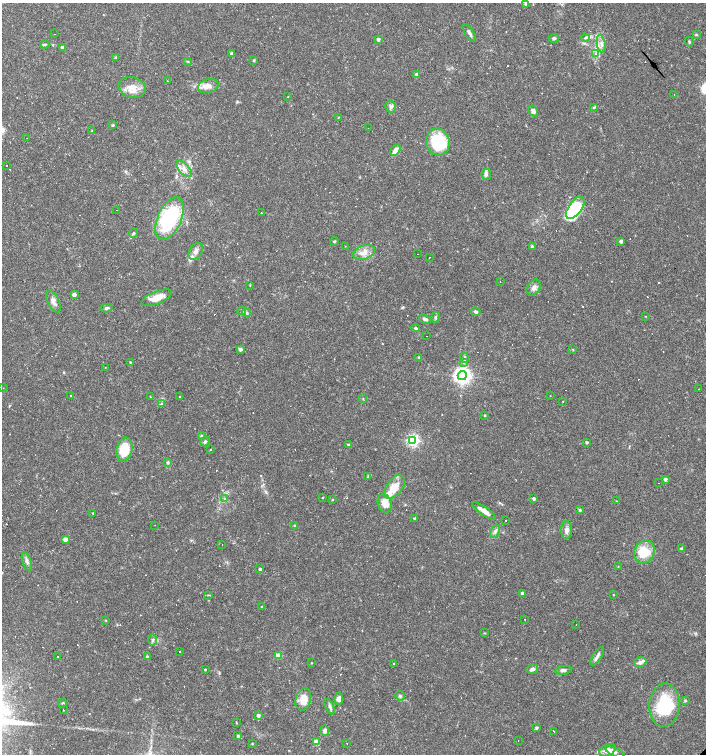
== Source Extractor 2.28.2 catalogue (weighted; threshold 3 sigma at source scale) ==
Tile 11 of 4 x 4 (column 3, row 3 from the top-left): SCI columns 3023-4429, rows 1503-3005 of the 5979 x 6011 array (HDU 1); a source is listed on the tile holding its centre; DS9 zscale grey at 2 x 2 block average (1 PNG px = mean of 2 x 2 image px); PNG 708 x 756 px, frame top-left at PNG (2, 3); each listed source drawn as its Kron ellipse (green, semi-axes under 4 px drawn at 4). Shown black and unused: <1% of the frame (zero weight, under 3 of 4 exposures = <1% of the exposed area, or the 3 px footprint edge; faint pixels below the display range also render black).
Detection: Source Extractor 2.28.2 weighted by HDU 2 'WHT'; one run over the whole footprint, this tile lists its part. Background 0.0165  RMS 0.0016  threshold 0.0072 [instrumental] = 3 sigma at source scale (4.5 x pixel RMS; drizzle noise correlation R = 1.50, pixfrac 1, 0.0396/0.0396 arcsec/px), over >= 5 px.
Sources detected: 236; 70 cosmic-ray / hot-pixel residue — neither listed nor drawn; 11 inside a brighter listed object's ellipse — not listed separately; the other 155 listed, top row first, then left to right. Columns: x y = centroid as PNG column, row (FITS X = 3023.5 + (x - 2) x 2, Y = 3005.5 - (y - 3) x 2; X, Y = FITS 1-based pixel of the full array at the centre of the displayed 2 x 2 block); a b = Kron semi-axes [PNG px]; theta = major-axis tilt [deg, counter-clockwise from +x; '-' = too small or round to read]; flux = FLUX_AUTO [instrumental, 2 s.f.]
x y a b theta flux
525 4 3 3 - 0.35
469 33 10 3 -60 1.2
54 34 2 2 - 0.18
696 35 4 3 - 0.42
554 38 5 3 - 0.68
585 38 4 3 - 0.48
378 39 2 2 - 1.3
689 42 5 3 - 0.38
45 44 4 3 - 0.44
601 44 9 4 -79 1.5
62 47 3 2 - 1.6
232 54 3 2 - 1.1
596 54 3 2 - 0.4
116 57 3 2 - 0.27
254 60 2 2 - 0.55
187 61 4 2 - 0.32
416 74 4 3 - 0.59
167 81 2 2 - 0.41
208 86 10 7 14 2.5
132 87 14 10 -15 4.3
674 95 2 2 - 0.42
288 97 2 2 - 0.24
391 107 6 5 - 1.1
594 107 3 3 - 0.36
533 111 6 4 -59 1.4
338 117 3 2 - 0.26
113 125 4 3 - 0.39
368 128 2 2 - 0.32
92 131 3 3 - 0.23
27 138 2 2 - 0.31
438 142 13 11 -73 24
395 150 6 4 58 2.2
6 166 2 2 - 0.17
184 169 10 5 -47 2.1
486 174 6 5 - 1.1
575 208 13 6 54 34
116 210 2 2 - 1
261 213 2 2 - 0.15
170 219 22 12 66 34
133 233 5 3 - 0.57
334 241 4 3 - 0.38
621 241 2 2 - 1.4
345 246 2 2 - 0.12
532 247 4 3 - 0.53
196 251 9 6 58 1.8
364 252 11 7 19 3.1
417 254 2 2 - 0.4
429 257 2 2 - 0.8
500 282 2 2 - 0.29
250 285 2 2 - 0.2
534 288 8 6 54 1.6
74 295 3 3 - 2.1
156 298 16 6 23 5.3
53 301 12 5 -64 1.8
107 308 6 3 11 0.72
242 311 4 3 - 0.45
476 312 5 4 - 0.82
247 313 5 3 - 0.6
646 316 2 2 - 0.18
435 317 5 3 - 0.55
425 319 6 4 -22 1
416 328 4 3 - 0.52
426 336 2 2 - 1.1
240 349 3 3 - 1.5
573 349 3 2 - 0.22
419 357 3 3 - 0.3
464 358 5 2 - 0.52
130 362 3 2 - 0.28
464 362 2 2 - 0.84
105 367 2 2 - 0.13
462 376 4 4 - 180
3 388 2 2 - 0.18
699 389 2 2 - 1.2
70 395 2 2 - 0.18
179 396 2 2 - 0.49
550 396 2 2 - 0.12
150 397 2 2 - 0.17
363 399 3 2 - 0.25
563 402 2 2 - 0.14
162 404 2 2 - 0.53
484 415 2 2 - 0.36
201 435 3 3 - 0.43
413 440 4 4 - 72
205 441 5 4 - 0.72
587 442 2 2 - 0.71
348 444 4 2 - 0.32
211 449 2 2 - 1.4
124 450 12 8 79 10
168 463 4 3 - 0.47
368 477 3 2 - 0.37
665 479 3 2 - 1.2
658 483 2 2 - 0.45
395 487 14 8 52 5.9
323 497 2 2 - 0.27
225 498 3 2 - 0.31
534 499 2 2 - 0.91
332 500 3 2 - 0.23
616 501 2 2 - 0.14
385 503 9 7 -71 4.7
580 510 4 3 - 0.49
484 511 14 4 -35 3.1
93 513 3 2 - 0.23
415 518 3 3 - 0.72
506 520 2 2 - 0.31
155 525 2 2 - 0.66
295 526 3 3 - 0.38
566 530 9 5 90 1.9
495 531 7 4 67 1.1
65 539 3 3 - 3.6
222 544 2 2 - 0.9
681 549 3 3 - 0.86
644 552 12 10 67 8.1
27 562 10 3 -70 1.1
618 567 2 2 - 0.18
260 569 2 2 - 0.97
522 593 3 2 - 1.7
208 595 3 2 - 0.25
613 595 2 2 - 0.2
261 607 2 2 - 0.29
525 619 2 2 - 0.21
106 620 2 2 - 0.24
576 624 2 2 - 1.2
484 633 3 2 - 0.23
152 640 5 4 - 0.73
179 652 2 2 - 0.25
278 656 3 3 - 8.2
597 656 11 3 57 1.3
57 657 2 2 - 0.58
147 657 3 2 - 1.2
640 662 6 5 - 1.6
311 663 2 2 - 0.21
393 664 2 2 - 1.4
205 669 3 2 - 0.26
532 669 6 4 8 1.1
563 670 8 4 10 1.1
400 696 5 4 - 0.68
303 699 11 7 75 4.7
339 699 6 4 87 1.9
685 700 3 3 - 0.41
63 703 4 3 - 0.5
665 705 22 15 86 22
330 707 8 3 -66 0.94
63 710 2 2 - 0.6
258 715 3 3 - 1.4
236 723 3 2 - 0.23
537 728 3 3 - 0.87
325 730 5 4 - 1.3
554 731 3 2 - 0.14
238 736 4 3 - 0.5
518 740 2 2 - 0.31
316 742 3 3 - 7.1
347 743 2 2 - 1.1
252 744 3 2 - 0.29
607 750 9 5 25 3.3
615 752 10 4 -24 1.2
Diffuse or blended objects may show on this block-average render without a row.